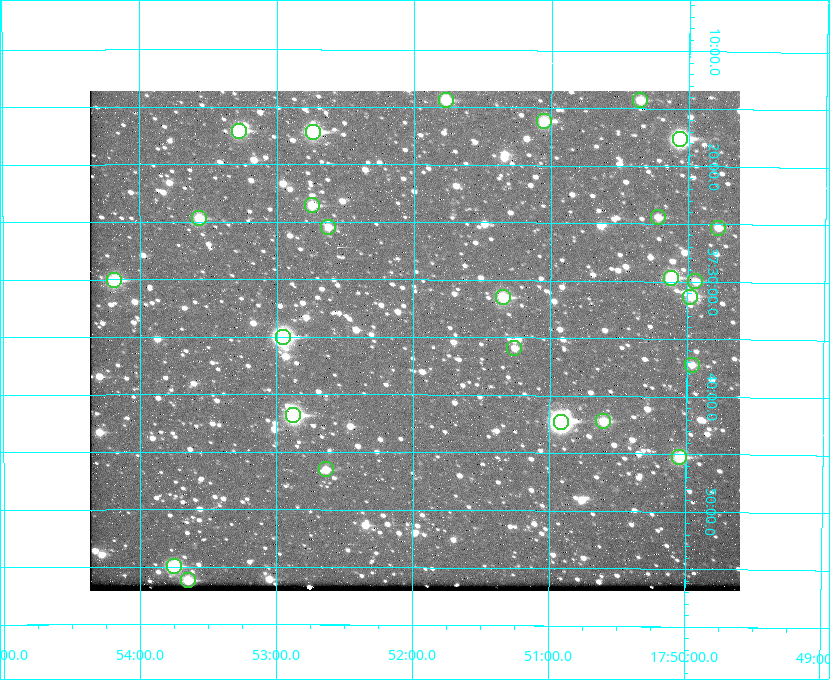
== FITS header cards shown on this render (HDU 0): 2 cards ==
NAXIS1  =                  650 / Width of table row in bytes
NAXIS2  =                  500 / Number of rows in table

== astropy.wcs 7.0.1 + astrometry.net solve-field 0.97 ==
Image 650 x 500 px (HDU 0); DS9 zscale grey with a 90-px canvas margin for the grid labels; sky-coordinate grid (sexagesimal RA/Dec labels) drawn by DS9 from the SOLVED WCS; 26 Tycho-2 reference stars matched to detected sources circled (green)
Header WCS: none
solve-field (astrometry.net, Tycho-2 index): SOLVED blind (the file carries no WCS)
Solved WCS: RA---TAN-SIP/DEC--TAN-SIP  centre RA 17:52:00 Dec +37:35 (268.00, +37.59 deg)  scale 5.21 arcsec/px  FOV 56.5' x 43.5'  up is +180 deg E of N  parity flipped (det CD > 0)
(file carries no celestial WCS; the grid is the blind solution)
Tycho-2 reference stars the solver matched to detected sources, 26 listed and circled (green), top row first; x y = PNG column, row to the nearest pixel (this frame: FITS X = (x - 90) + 1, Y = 500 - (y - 91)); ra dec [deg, ICRS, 3 dp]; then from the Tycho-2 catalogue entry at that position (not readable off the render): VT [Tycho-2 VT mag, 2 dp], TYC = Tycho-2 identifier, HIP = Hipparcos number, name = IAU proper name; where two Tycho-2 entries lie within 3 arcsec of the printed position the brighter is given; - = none
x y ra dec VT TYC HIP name
446 100 267.943 +37.240 10.39 2620-505-1 - -
640 100 267.589 +37.238 11.09 2619-212-1 - -
544 121 267.764 +37.270 10.17 2620-784-1 - -
239 131 268.319 +37.285 9.88 2620-536-1 - -
313 132 268.183 +37.286 8.98 2620-786-1 87506 -
680 139 267.517 +37.293 8.96 2619-379-1 - -
312 205 268.186 +37.393 10.44 2620-175-1 - -
658 217 267.555 +37.408 11.50 2619-358-1 - -
199 218 268.392 +37.412 10.60 2620-800-1 - -
328 227 268.156 +37.424 11.25 2620-712-1 - -
718 228 267.445 +37.422 11.17 2619-451-1 - -
671 278 267.531 +37.495 10.07 2619-274-1 - -
114 280 268.547 +37.501 9.83 3089-1021-1 - -
695 281 267.485 +37.500 11.33 2619-40-1 - -
503 297 267.836 +37.525 9.96 3089-889-1 - -
690 297 267.494 +37.522 10.35 3088-270-1 - -
283 337 268.239 +37.584 8.64 3089-755-1 - -
514 348 267.815 +37.598 11.54 3089-1081-1 - -
692 365 267.491 +37.621 11.40 3088-1284-1 - -
293 415 268.219 +37.697 8.93 3089-671-1 - -
603 421 267.652 +37.703 11.04 3089-693-1 - -
561 422 267.730 +37.705 8.13 3089-1203-1 87349 -
679 457 267.512 +37.755 10.10 3089-2332-1 - -
326 469 268.159 +37.775 11.22 3089-2245-1 - -
174 566 268.439 +37.916 9.61 3089-2268-1 - -
188 580 268.412 +37.936 10.36 3089-2031-1 - -